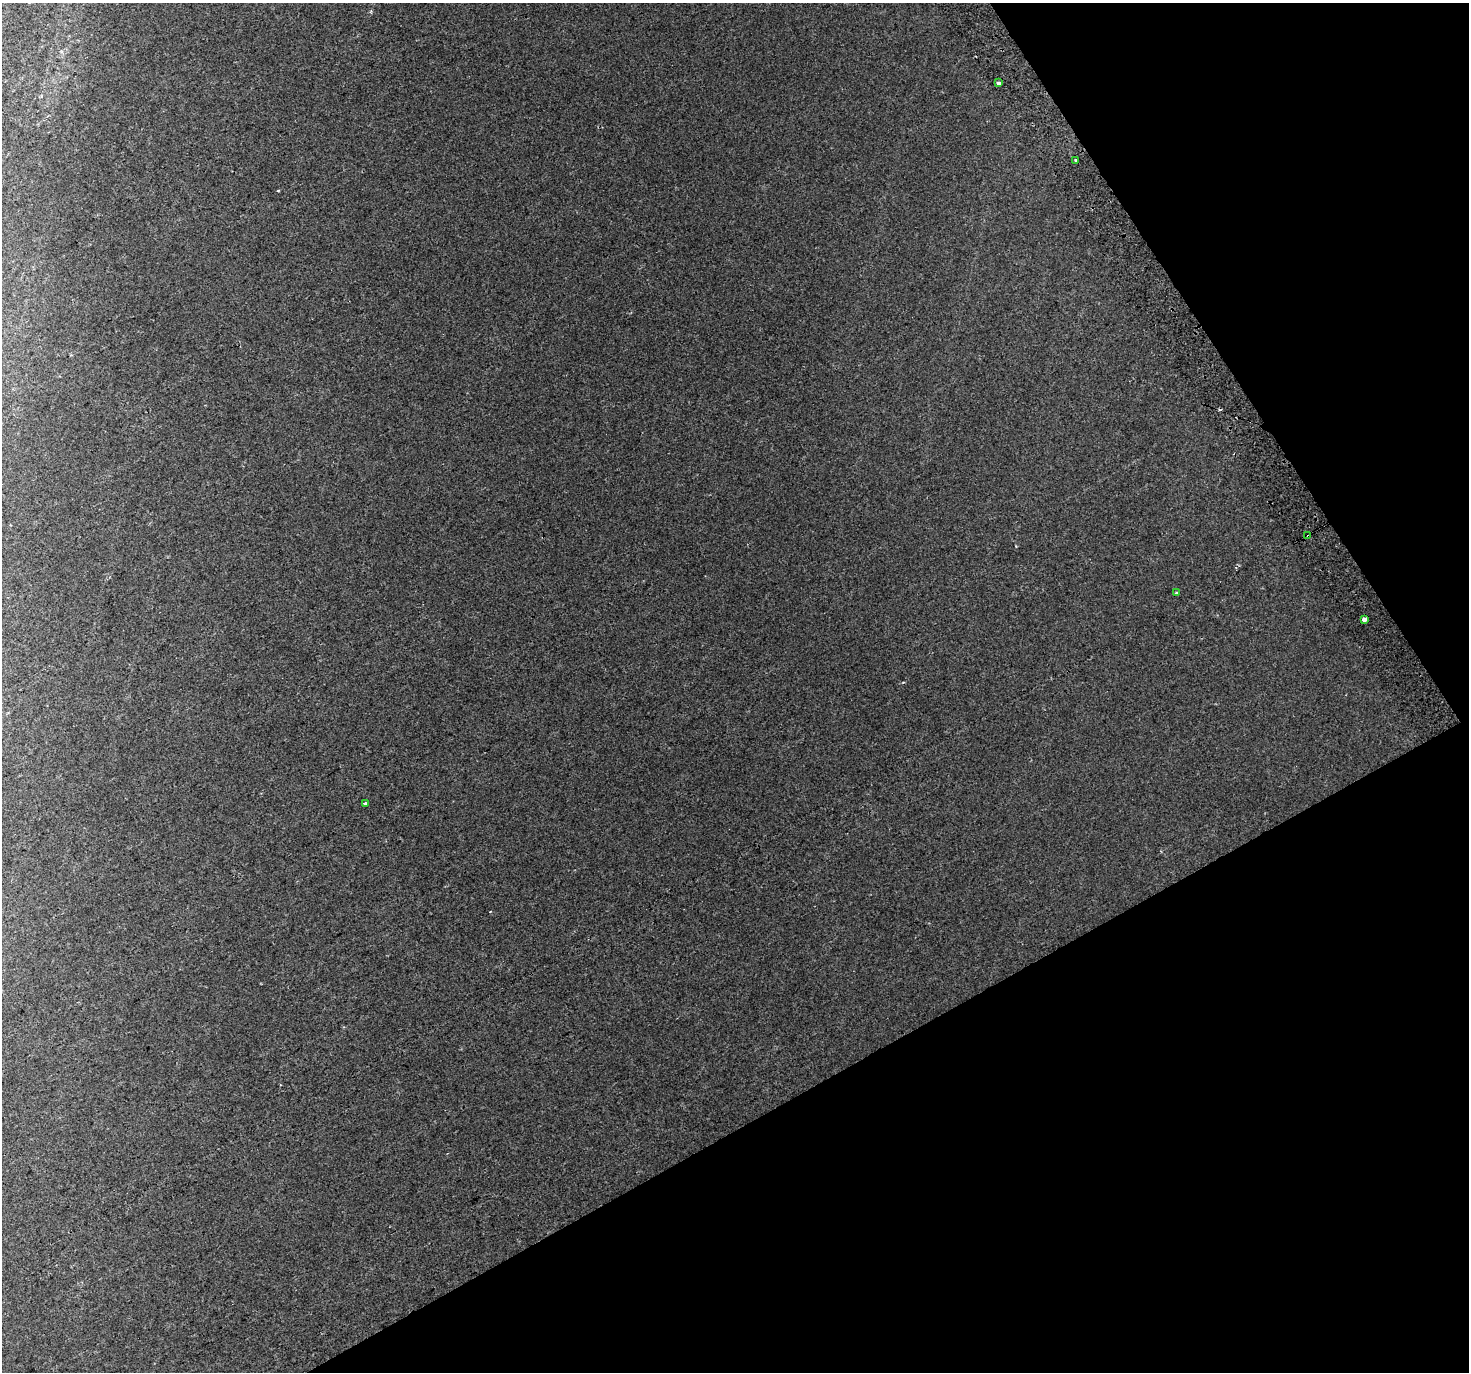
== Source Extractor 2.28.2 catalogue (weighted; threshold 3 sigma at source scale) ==
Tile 12 of 4 x 4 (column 4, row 3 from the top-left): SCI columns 4441-5907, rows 1569-2938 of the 5943 x 5816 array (HDU 1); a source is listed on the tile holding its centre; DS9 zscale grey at full resolution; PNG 1471 x 1374 px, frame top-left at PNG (2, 3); each listed source drawn as its Kron ellipse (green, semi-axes under 4 px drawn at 4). Shown black and unused: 28% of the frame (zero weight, under 2 of 3 exposures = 3% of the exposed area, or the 3 px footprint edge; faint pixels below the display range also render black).
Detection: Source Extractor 2.28.2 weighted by HDU 2 'WHT'; one run over the whole footprint, this tile lists its part. Background 0.0214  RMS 0.0069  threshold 0.0309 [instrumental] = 3 sigma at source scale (4.5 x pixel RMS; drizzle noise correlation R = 1.50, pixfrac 1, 0.0396/0.0396 arcsec/px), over >= 5 px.
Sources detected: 6; all 6 listed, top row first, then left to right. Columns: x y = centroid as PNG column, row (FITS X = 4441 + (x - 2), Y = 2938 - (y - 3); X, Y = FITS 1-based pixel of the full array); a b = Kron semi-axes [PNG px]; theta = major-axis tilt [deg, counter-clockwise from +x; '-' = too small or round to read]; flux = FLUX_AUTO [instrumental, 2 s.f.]
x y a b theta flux
999 83 3 3 - 3.9
1076 160 3 2 - 3.4
1308 536 3 3 - 2.4
1176 592 3 3 - 1.9
1364 619 3 3 - 41
365 804 3 3 - 2
Overlapping masked pixels (flux is a lower limit): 1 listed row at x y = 1308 536